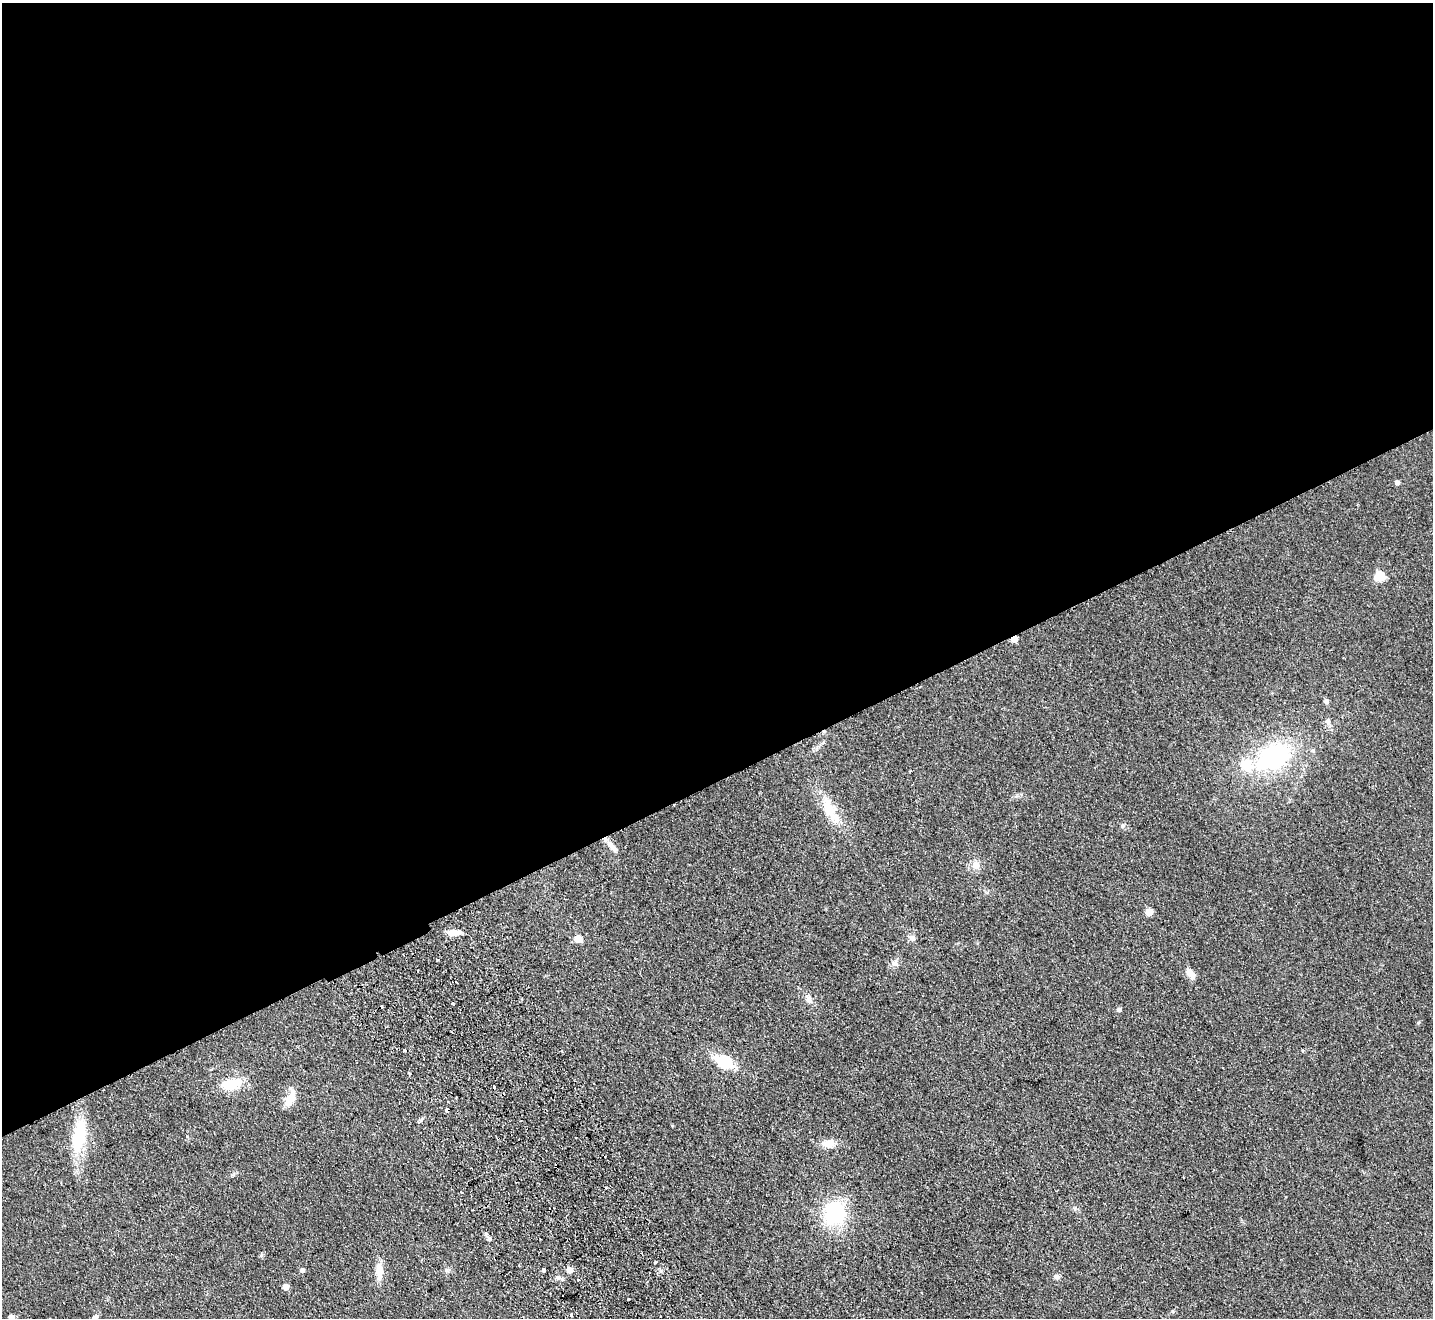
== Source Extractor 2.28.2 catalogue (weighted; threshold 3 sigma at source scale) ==
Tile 2 of 4 x 4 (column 2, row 1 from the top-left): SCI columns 1484-2914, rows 4272-5587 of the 5830 x 5776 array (HDU 1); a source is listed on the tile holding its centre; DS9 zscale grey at full resolution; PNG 1435 x 1320 px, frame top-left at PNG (2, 3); no overlay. Shown black and unused: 59% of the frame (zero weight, under 2 of 3 exposures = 3% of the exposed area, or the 3 px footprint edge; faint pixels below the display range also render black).
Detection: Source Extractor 2.28.2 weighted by HDU 2 'WHT'; one run over the whole footprint, this tile lists its part. Background 0.0999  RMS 0.0098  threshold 0.044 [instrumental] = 3 sigma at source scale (4.5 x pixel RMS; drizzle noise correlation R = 1.50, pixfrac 1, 0.05/0.05 arcsec/px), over >= 5 px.
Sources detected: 51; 5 cosmic-ray / hot-pixel residue — not listed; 1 inside a brighter listed object's ellipse — not listed separately; the other 45 listed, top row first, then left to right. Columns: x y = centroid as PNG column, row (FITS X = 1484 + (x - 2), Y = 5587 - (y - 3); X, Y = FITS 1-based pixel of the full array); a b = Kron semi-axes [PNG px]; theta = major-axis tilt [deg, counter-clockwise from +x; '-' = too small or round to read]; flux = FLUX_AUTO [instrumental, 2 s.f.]
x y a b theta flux
1397 483 5 4 - 3.8
1379 576 5 5 - 66
1015 639 5 4 - 15
1326 701 6 5 - 2.5
1328 721 6 5 - 2.2
1313 751 6 4 -19 1.3
1274 757 34 22 29 120
830 810 33 14 -63 26
1123 826 6 5 - 1.8
612 847 19 7 -50 7.7
975 865 11 10 - 7.1
1149 912 5 5 - 22
454 932 16 7 5 9
912 938 9 7 -28 3.4
578 939 5 5 - 21
437 960 3 2 - 1
895 963 10 8 33 4
1191 974 13 7 -53 7.2
809 999 11 7 -71 4.6
452 1004 3 3 - 2.4
1119 1009 5 4 - 2.8
404 1051 3 3 - 3.3
724 1062 17 12 -26 36
409 1074 4 3 - 1.4
231 1084 24 13 17 27
290 1098 20 10 67 15
79 1137 48 17 79 42
829 1143 14 9 11 10
461 1192 3 2 - 1.2
835 1213 22 21 - 70
489 1239 7 6 - 2.3
261 1255 6 4 72 1.4
655 1262 4 3 - 4.1
302 1270 5 5 - 3.1
544 1270 4 3 - 4.7
570 1270 5 5 - 12
379 1271 19 9 -87 12
1057 1277 8 6 12 2.8
559 1278 12 5 -7 3.3
578 1280 3 3 - 1.4
285 1287 5 4 - 10
921 1293 2 2 - 0.79
628 1299 3 3 - 2.7
571 1314 3 3 - 3.6
11 1318 5 4 - 15
Overlapping masked pixels (flux is a lower limit): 1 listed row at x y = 1015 639
Isophote crosses this tile's border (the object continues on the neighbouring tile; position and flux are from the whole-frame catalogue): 1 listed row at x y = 11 1318
Unlisted compact peaks at least as high as the median listed source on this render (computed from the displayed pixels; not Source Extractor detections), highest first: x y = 1418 1023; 446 1270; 187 1136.